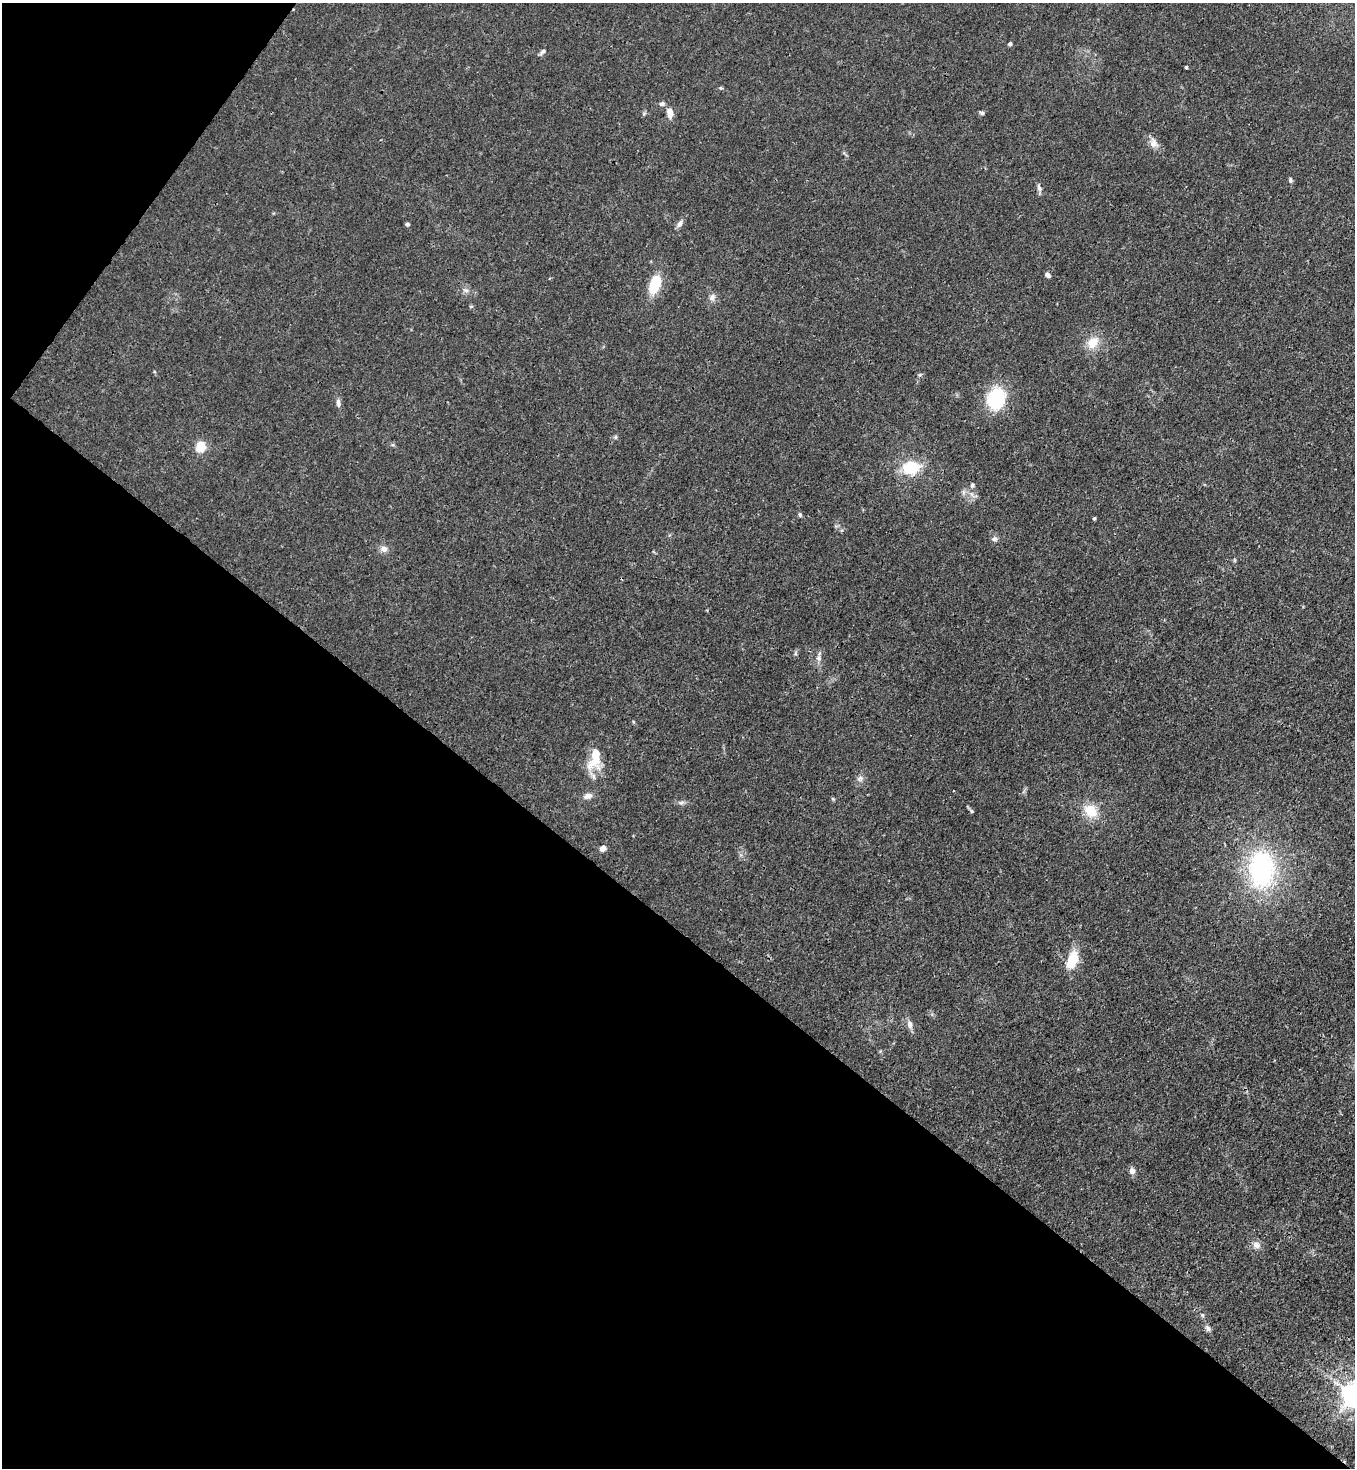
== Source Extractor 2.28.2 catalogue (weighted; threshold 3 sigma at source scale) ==
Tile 9 of 4 x 4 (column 1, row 3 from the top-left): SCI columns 225-1577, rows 1528-2993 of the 6010 x 5988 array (HDU 1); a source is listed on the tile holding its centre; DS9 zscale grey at full resolution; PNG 1357 x 1470 px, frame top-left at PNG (2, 3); no overlay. Shown black and unused: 40% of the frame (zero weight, under 3 of 4 exposures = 7% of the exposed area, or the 3 px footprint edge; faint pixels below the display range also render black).
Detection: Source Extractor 2.28.2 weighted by HDU 2 'WHT'; one run over the whole footprint, this tile lists its part. Background 0.0202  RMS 0.0027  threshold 0.0119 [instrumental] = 3 sigma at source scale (4.5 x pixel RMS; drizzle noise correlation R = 1.50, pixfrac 1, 0.05/0.05 arcsec/px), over >= 5 px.
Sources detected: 45; all 45 listed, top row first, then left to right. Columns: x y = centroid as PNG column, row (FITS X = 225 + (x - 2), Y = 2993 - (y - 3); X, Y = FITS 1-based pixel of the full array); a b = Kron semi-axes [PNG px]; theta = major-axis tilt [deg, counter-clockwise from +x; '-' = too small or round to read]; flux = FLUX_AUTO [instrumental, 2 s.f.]
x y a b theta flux
1010 44 5 4 - 0.47
542 52 10 5 41 0.71
1186 67 3 3 - 0.36
721 88 5 4 - 0.34
662 104 8 6 18 0.7
670 112 13 7 -85 2.4
982 113 6 5 - 0.57
1153 143 14 10 -74 1.9
1290 180 6 5 - 0.53
1039 188 10 6 -71 0.91
680 223 12 6 59 1.1
407 224 4 4 - 0.58
1047 275 7 5 -34 0.76
655 284 20 10 70 8.8
466 290 9 4 -1 0.76
712 297 11 8 78 1.2
1093 342 15 11 55 4.6
920 374 6 4 21 0.36
996 399 26 21 80 14
338 403 11 5 -84 1.1
615 437 5 5 - 0.42
201 446 7 6 - 12
911 468 21 16 6 9.6
972 485 6 5 - 0.54
800 515 7 4 -63 0.44
1094 518 3 3 - 0.46
995 539 8 6 0 0.8
384 549 10 8 -21 1.4
795 653 7 4 89 0.45
818 658 9 7 90 1.1
595 759 32 14 77 7.2
860 779 9 7 27 1.1
588 796 11 7 14 1.5
833 799 5 4 - 0.33
681 803 8 5 17 0.71
971 811 6 4 -88 0.37
1090 811 18 14 -43 5.9
603 848 6 5 - 1.6
1261 869 41 28 -89 40
1072 960 17 9 70 9.7
910 1025 12 7 -81 1.3
1132 1171 9 8 - 1.2
1256 1245 10 9 - 1.5
1208 1328 8 6 -54 0.85
1353 1395 8 7 - 280
Isophote crosses this tile's border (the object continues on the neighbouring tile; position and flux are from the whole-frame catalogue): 1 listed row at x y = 1353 1395